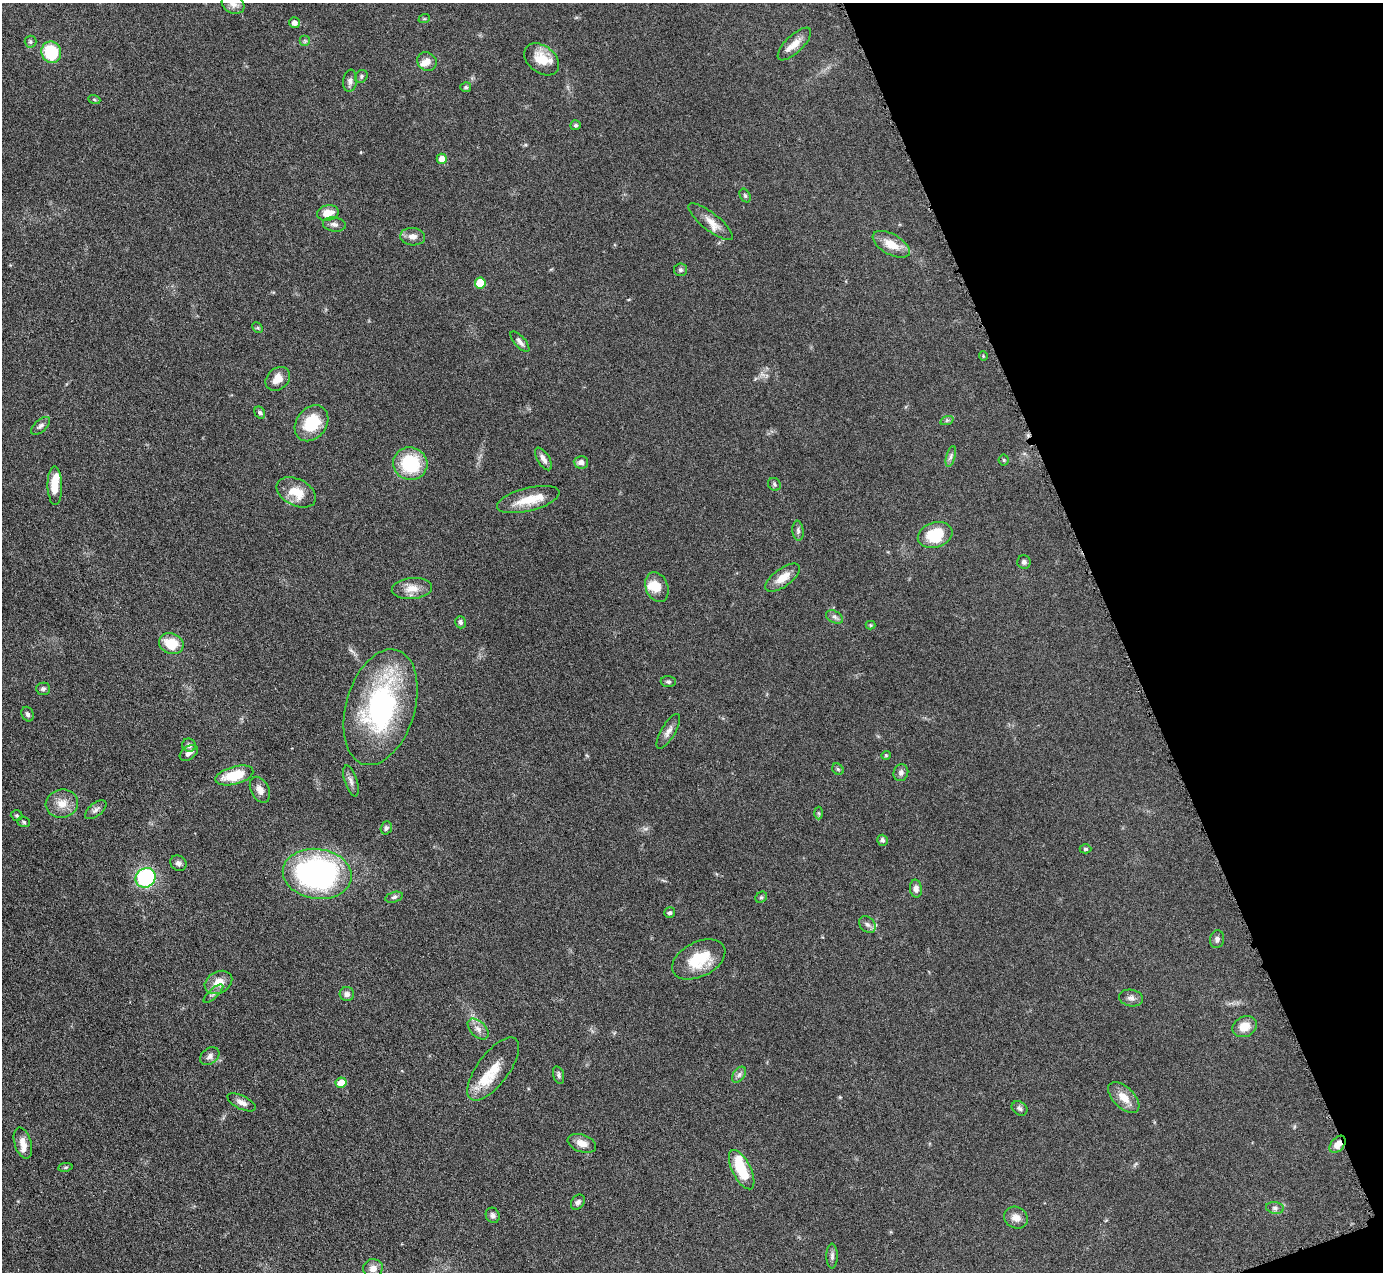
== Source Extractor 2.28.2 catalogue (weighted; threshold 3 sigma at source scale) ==
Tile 12 of 4 x 4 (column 4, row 3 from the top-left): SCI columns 4146-5526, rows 1554-2823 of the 5530 x 5515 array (HDU 1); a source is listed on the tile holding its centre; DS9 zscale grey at full resolution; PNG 1385 x 1274 px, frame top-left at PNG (2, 3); each listed source drawn as its Kron ellipse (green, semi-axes under 4 px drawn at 4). Shown black and unused: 19% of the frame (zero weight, under 4 of 8 exposures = <1% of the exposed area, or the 3 px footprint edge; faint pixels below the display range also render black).
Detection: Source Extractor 2.28.2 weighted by HDU 2 'WHT'; one run over the whole footprint, this tile lists its part. Background 0.0476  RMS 0.0039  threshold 0.0158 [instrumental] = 3 sigma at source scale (4.09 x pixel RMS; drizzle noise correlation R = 1.36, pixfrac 0.8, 0.05/0.05 arcsec/px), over >= 5 px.
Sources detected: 114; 3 inside a brighter object's white glare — neither listed nor drawn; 5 inside a brighter listed object's ellipse — not listed separately; the other 106 listed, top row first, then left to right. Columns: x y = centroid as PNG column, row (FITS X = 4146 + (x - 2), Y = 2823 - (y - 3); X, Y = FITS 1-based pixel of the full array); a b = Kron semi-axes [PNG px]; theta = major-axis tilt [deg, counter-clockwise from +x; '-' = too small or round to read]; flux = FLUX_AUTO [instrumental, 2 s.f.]
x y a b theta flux
233 4 12 9 -30 2.1
424 19 6 3 18 0.42
294 23 5 5 - 1.8
305 41 5 5 - 0.61
30 42 6 6 - 0.7
794 44 21 8 44 3.9
51 52 11 9 -70 18
542 59 19 13 -38 7.5
427 61 10 9 - 2.5
361 76 7 5 50 0.68
350 81 11 7 83 1.4
466 87 5 5 - 0.6
94 99 6 4 -20 0.47
576 125 5 5 - 0.63
442 159 5 5 - 3.9
745 196 7 5 -63 0.65
328 213 11 7 11 4.5
711 222 27 8 -38 4.1
334 224 11 7 -8 1.5
413 237 12 8 -4 2.2
891 244 20 10 -29 6
680 270 6 6 - 0.87
480 283 5 5 - 11
258 328 6 4 -44 0.49
520 342 13 5 -49 1.5
983 356 5 4 - 0.41
278 379 13 10 42 4
260 413 6 5 - 0.69
947 420 7 4 19 0.59
312 423 19 15 52 13
40 426 11 6 41 1.2
951 456 10 4 75 1.1
543 459 13 6 -58 1.8
1004 460 5 5 - 0.46
581 462 7 6 - 1.8
410 464 17 16 - 19
774 484 7 6 - 0.72
55 486 19 7 -89 6.3
296 492 21 13 -27 7.2
528 500 32 11 14 8
798 531 10 5 -84 1
935 535 17 12 18 13
1024 562 6 6 - 0.98
783 578 20 9 36 5
657 587 15 11 -68 5
412 588 20 10 5 4.4
834 617 9 6 -27 1.1
461 622 6 5 - 0.95
870 625 5 4 - 0.47
171 644 13 10 -20 8.5
668 682 7 5 -1 0.79
43 689 7 6 - 0.9
380 707 59 34 74 64
28 714 7 5 -66 0.94
668 731 20 7 60 2.2
189 745 7 6 - 1.2
189 753 10 6 36 1.8
886 755 5 4 - 0.39
838 769 6 5 - 0.54
901 773 8 7 - 1.3
234 775 19 9 15 11
351 781 16 6 -72 1.7
260 790 14 9 -63 2.6
62 804 16 14 6 4.8
96 810 12 6 39 1.4
819 813 6 4 -88 0.53
17 815 6 5 - 0.58
24 822 6 5 - 0.63
386 828 7 5 71 0.85
882 840 5 5 - 1.1
1085 849 6 4 0 0.59
178 863 8 7 - 1.3
317 874 34 25 -8 97
146 878 10 9 - 37
916 889 9 6 -81 1.8
394 897 9 5 16 0.87
761 897 6 5 - 0.56
670 913 6 5 - 0.76
867 924 9 7 -44 1.3
1217 939 9 7 79 1.1
699 959 28 17 27 13
218 982 14 10 27 4.6
213 994 12 4 42 1.1
347 994 7 7 - 1.5
1131 998 12 8 -10 1.6
1245 1027 12 10 27 5
478 1029 13 7 -45 2.3
210 1056 10 7 38 1.5
493 1069 38 15 53 9.7
559 1075 9 5 -74 0.84
739 1075 9 5 54 1.2
341 1083 5 5 - 4.3
1124 1097 19 10 -44 4.9
242 1102 15 6 -26 2
1020 1108 8 6 -33 1.1
23 1143 16 8 -73 3
582 1143 15 8 -20 3
1338 1144 10 6 51 3.1
65 1167 7 3 9 0.5
742 1170 21 9 -63 13
578 1202 8 6 55 1.1
1275 1208 9 6 -9 1
493 1215 8 6 -63 1.1
1016 1218 12 10 -28 2.7
832 1256 12 6 90 1.2
373 1268 10 9 - 2.4
Overlapping masked pixels (flux is a lower limit): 1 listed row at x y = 1338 1144
Isophote crosses this tile's border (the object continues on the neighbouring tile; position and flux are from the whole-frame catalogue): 1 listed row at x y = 233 4